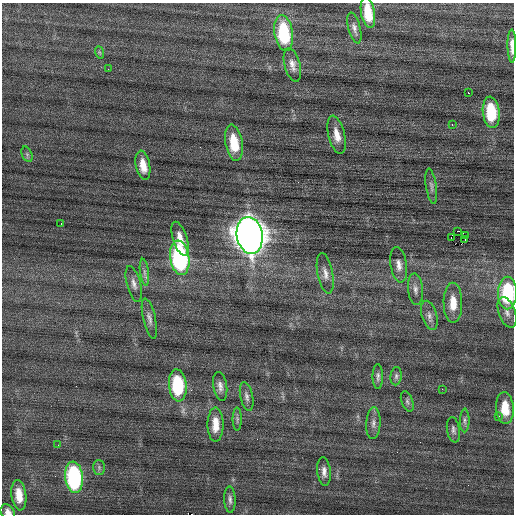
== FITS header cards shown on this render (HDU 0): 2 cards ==
NAXIS1  =                  512 / Axis length
NAXIS2  =                  512 / Axis length

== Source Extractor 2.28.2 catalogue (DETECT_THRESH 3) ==
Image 512 x 512 px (HDU 0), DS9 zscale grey, 1 PNG px = 1 image px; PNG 516 x 516 px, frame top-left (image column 1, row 512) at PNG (2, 3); each listed source drawn as its Kron ellipse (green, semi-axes under 4 px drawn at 4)
Background 0.364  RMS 0.8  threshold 2.39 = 3 sigma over >= 5 px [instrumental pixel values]
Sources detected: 54; all 54 listed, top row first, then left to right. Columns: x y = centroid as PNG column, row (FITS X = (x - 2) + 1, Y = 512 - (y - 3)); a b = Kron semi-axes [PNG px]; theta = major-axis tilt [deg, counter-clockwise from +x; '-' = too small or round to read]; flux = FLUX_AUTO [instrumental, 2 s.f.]
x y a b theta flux
368 13 15 7 -80 1300
354 28 16 6 -75 250
284 33 18 9 -81 3800
512 46 17 4 -89 460
99 52 6 4 -71 82
292 65 17 8 -75 400
108 69 2 2 - 40
468 93 2 2 - 440
491 112 16 8 -83 2700
452 125 3 2 - 110
337 135 19 8 -77 660
234 143 18 8 -80 1700
27 154 8 5 -66 120
143 165 15 7 -80 700
431 186 18 5 -82 230
61 224 3 2 - 78
458 231 2 2 - 330
250 235 19 13 -80 86000
465 235 2 2 - 230
451 237 3 2 - 1200
180 239 17 7 -72 600
465 240 3 2 - 58
180 258 17 9 -82 9200
399 265 18 8 -81 450
144 272 13 4 -83 210
325 273 20 7 -79 440
134 284 18 7 -75 330
415 289 16 7 -84 320
507 293 16 9 90 4700
453 303 20 9 -90 990
507 312 16 8 -71 390
429 315 15 7 -74 330
149 318 20 6 -77 300
378 376 12 5 -89 180
396 376 9 5 83 150
178 385 16 9 -84 3700
220 386 14 7 -81 310
442 389 3 2 - 42
247 396 15 6 -78 230
407 401 10 6 -70 150
505 408 16 9 -85 1300
498 416 2 2 - 430
237 419 11 4 90 150
465 420 12 5 89 180
373 423 16 7 87 320
215 425 17 8 -90 870
453 430 13 6 -80 210
58 445 2 2 - 64
99 467 7 6 - 140
324 471 14 6 -84 330
74 477 16 9 -84 7800
19 495 15 7 -82 820
230 499 13 5 -87 210
8 512 8 6 -53 290
At the frame edge (FLAGS 8, measured only in part): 4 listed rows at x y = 368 13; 512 46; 507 293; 8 512